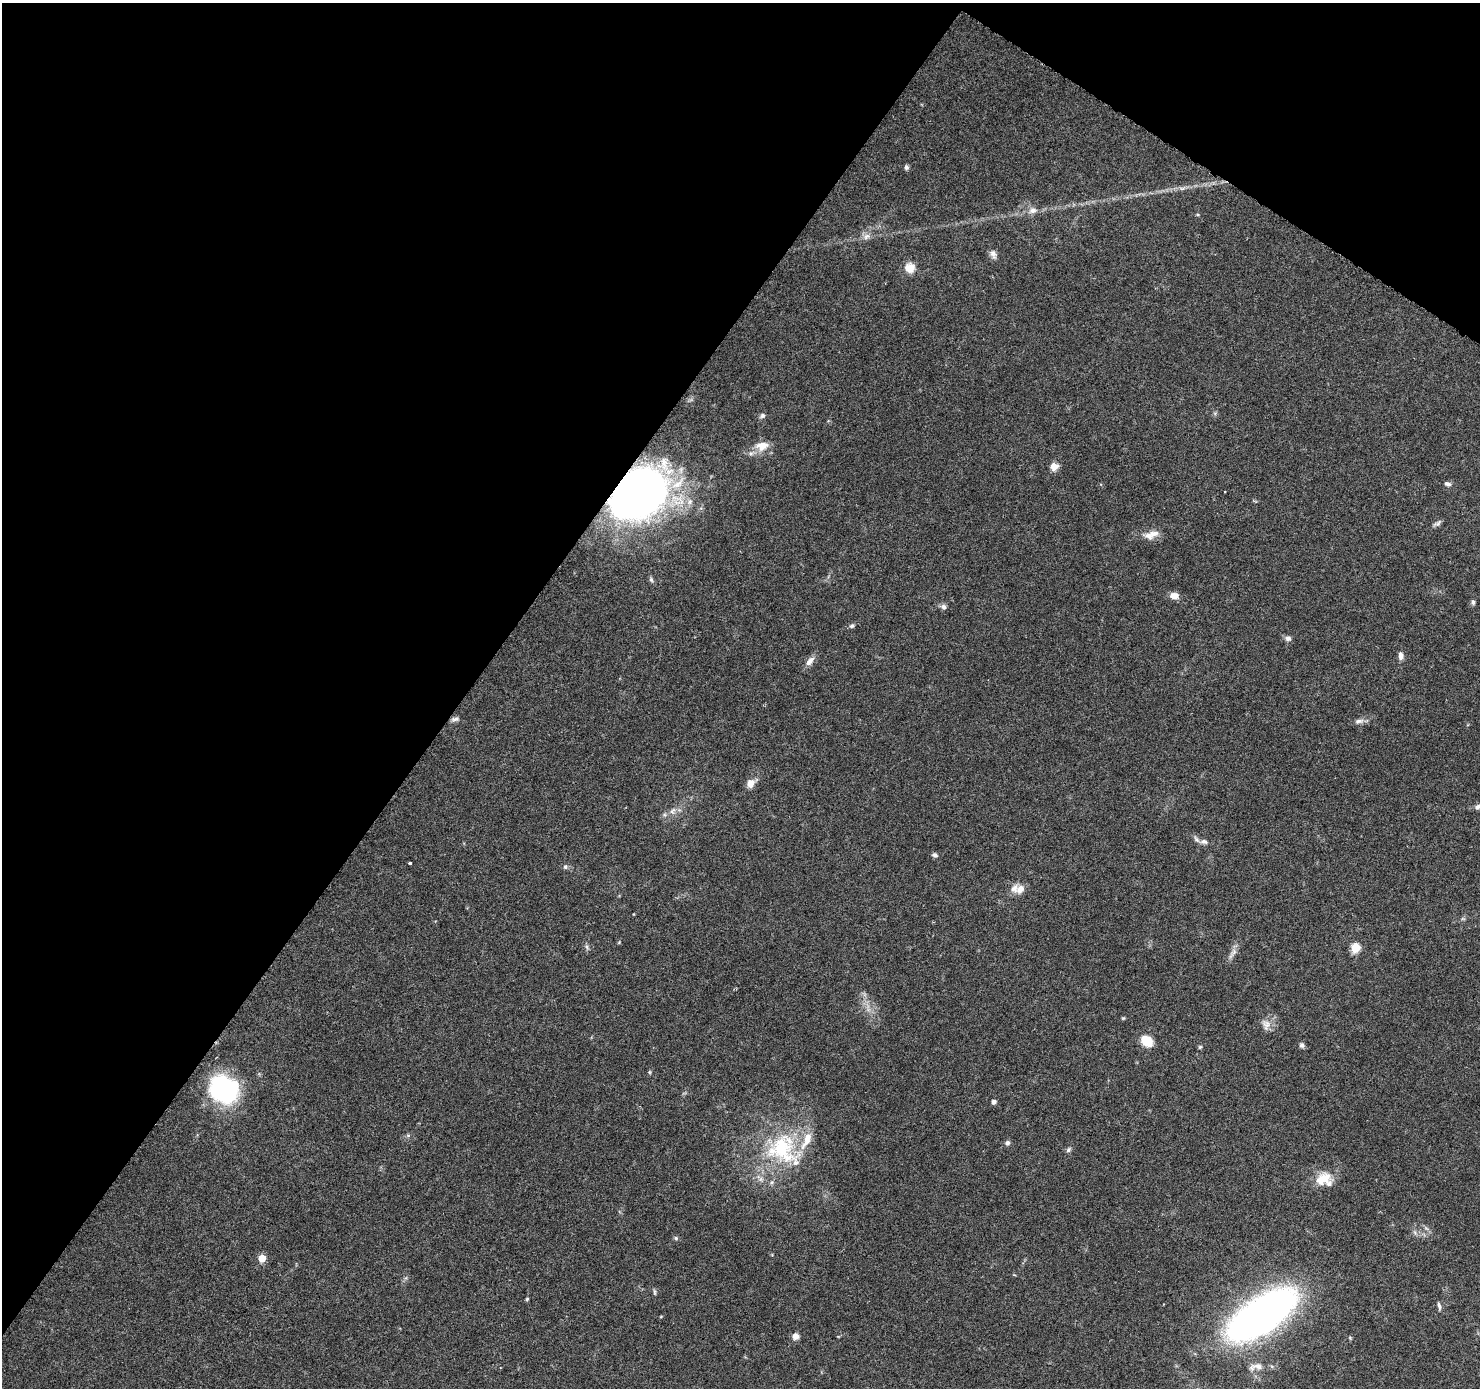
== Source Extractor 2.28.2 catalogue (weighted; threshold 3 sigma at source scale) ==
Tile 2 of 4 x 4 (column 2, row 1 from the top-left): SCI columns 1496-2973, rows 4417-5802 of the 5937 x 5994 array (HDU 1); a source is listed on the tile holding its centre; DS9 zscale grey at full resolution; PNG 1482 x 1390 px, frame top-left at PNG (2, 3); no overlay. Shown black and unused: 36% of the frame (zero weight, under 3 of 6 exposures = <1% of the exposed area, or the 3 px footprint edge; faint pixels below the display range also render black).
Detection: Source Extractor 2.28.2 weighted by HDU 2 'WHT'; one run over the whole footprint, this tile lists its part. Background 0.0521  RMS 0.0026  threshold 0.0105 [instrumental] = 3 sigma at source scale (4.09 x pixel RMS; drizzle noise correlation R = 1.36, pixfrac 0.8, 0.0396/0.0396 arcsec/px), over >= 5 px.
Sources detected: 62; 4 inside a brighter listed object's ellipse — not listed separately; the other 58 listed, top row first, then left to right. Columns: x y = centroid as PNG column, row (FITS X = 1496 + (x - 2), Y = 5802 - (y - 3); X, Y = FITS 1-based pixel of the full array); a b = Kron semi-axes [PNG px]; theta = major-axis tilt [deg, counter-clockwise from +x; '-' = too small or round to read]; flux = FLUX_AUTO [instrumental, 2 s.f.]
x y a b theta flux
906 167 6 5 - 0.54
1182 188 11 4 0 0.87
1033 210 11 8 18 1.5
866 236 10 8 38 1.2
993 254 13 7 -66 1.2
910 268 12 11 - 2.9
762 416 7 6 - 0.62
762 446 18 12 9 3.6
1054 466 10 9 - 1.8
1447 484 9 5 -18 0.78
639 493 50 38 33 170
1437 524 11 6 25 0.72
1149 536 15 10 -21 2
651 579 7 5 -73 0.51
1174 596 10 7 -4 2
1473 602 7 5 -83 0.52
943 607 8 7 - 0.82
851 626 7 5 30 0.51
1288 638 8 7 - 0.91
1401 656 9 6 -87 1.1
810 661 14 7 51 1.6
455 719 10 5 2 0.79
1359 721 13 7 12 1.1
750 783 10 7 46 2.4
1478 807 10 6 16 0.92
673 811 11 7 58 1.2
1204 842 13 7 -8 1.2
935 855 8 6 -15 0.6
410 863 3 3 - 0.4
565 867 6 6 - 0.54
1020 889 13 10 52 1.9
1463 919 6 4 -18 0.31
587 947 8 6 -72 0.59
1355 948 5 5 - 11
1233 953 20 6 55 1.4
1123 1018 5 5 - 0.26
1266 1025 16 11 -73 1.8
1147 1041 10 8 -38 6.6
1302 1045 7 6 - 0.61
1200 1047 5 5 - 0.33
649 1072 6 4 -89 0.29
224 1089 21 18 -26 48
994 1102 5 4 - 0.85
408 1135 6 4 44 0.4
1007 1143 7 6 - 0.65
783 1150 52 40 -38 24
1068 1150 8 6 48 0.58
1322 1179 23 14 27 4.9
1426 1228 7 4 -19 0.46
676 1238 6 6 - 0.42
262 1258 5 5 - 5.3
654 1292 9 4 -85 0.41
527 1299 4 4 - 0.28
1439 1306 11 4 -78 0.64
1262 1315 66 28 34 130
661 1316 4 3 - 0.21
795 1336 7 7 - 1.5
1256 1366 23 9 9 2.4
Overlapping masked pixels (flux is a lower limit): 1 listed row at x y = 639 493
Isophote crosses this tile's border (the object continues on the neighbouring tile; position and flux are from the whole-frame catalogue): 2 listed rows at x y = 1478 807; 1262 1315